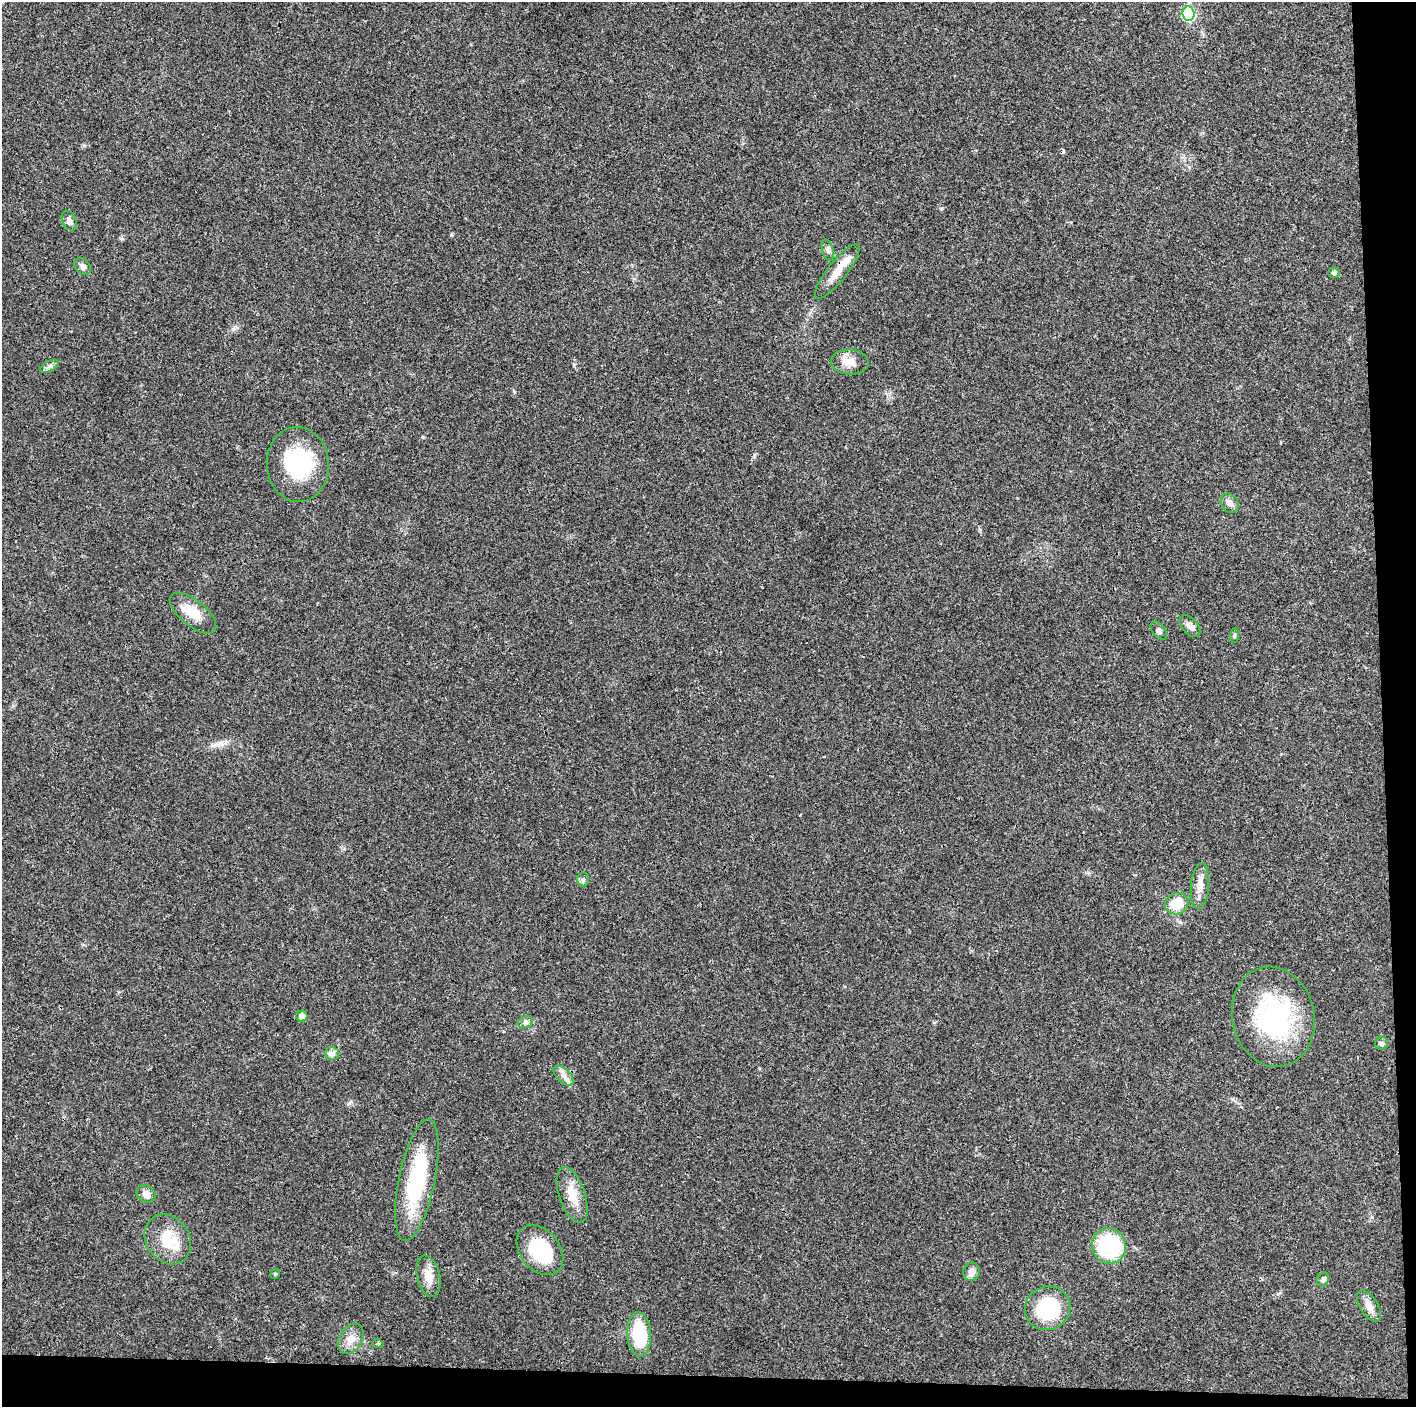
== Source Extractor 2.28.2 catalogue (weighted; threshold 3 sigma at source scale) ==
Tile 9 of 3 x 3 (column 3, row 3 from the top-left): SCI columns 2829-4242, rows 6-1410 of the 4244 x 4222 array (HDU 1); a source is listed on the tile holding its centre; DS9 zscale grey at full resolution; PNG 1418 x 1409 px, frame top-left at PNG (2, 2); each listed source drawn as its Kron ellipse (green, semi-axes under 4 px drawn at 4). Shown black and unused: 5% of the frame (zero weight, under 3 of 4 exposures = <1% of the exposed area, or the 3 px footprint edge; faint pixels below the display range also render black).
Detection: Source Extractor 2.28.2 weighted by HDU 2 'WHT'; one run over the whole footprint, this tile lists its part. Background 0.0193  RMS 0.0039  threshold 0.0177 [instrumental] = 3 sigma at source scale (4.5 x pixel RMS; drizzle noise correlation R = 1.50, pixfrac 1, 0.05/0.05 arcsec/px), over >= 5 px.
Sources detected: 40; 1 inside a brighter object's white glare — neither listed nor drawn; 1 inside a brighter listed object's ellipse — not listed separately; the other 38 listed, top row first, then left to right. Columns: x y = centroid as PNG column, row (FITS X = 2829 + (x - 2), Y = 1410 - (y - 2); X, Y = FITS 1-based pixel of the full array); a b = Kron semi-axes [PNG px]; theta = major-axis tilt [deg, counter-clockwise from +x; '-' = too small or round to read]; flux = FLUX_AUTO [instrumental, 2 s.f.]
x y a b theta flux
1188 14 7 6 - 36
69 221 10 7 -65 1.5
828 250 11 5 -72 1.2
83 266 10 7 -50 1.6
837 271 34 9 52 6.1
1334 273 5 5 - 1.1
850 362 19 12 -3 4.6
50 366 10 5 27 1.1
298 464 38 31 -87 29
1230 503 10 8 -56 1.6
193 613 28 12 -40 7.7
1190 626 13 7 -49 1.9
1159 631 10 6 -50 1.1
1234 636 7 3 90 0.53
583 879 7 6 - 0.85
1200 886 23 9 85 4
1177 904 12 10 22 8.9
302 1016 5 5 - 3.3
1273 1017 50 41 -77 51
525 1022 8 5 21 1
1381 1043 6 6 - 0.91
332 1054 7 6 - 1.3
564 1076 12 6 -44 2.2
417 1180 62 18 78 33
146 1194 10 8 -31 2.7
572 1195 29 13 -71 7.6
168 1239 26 21 -54 13
1109 1246 18 17 - 34
540 1250 28 19 -51 21
972 1272 9 8 - 2.5
275 1274 5 4 - 0.47
428 1276 21 11 -76 5.2
1323 1279 7 5 60 1
1369 1306 17 9 -58 3.3
1048 1308 23 21 27 26
639 1334 22 12 -86 20
351 1339 16 11 60 4.3
378 1344 6 3 -19 0.45
Unlisted compact peaks at least as high as the median listed source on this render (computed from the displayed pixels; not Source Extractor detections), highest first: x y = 574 364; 451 235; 942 208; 349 1103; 423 437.